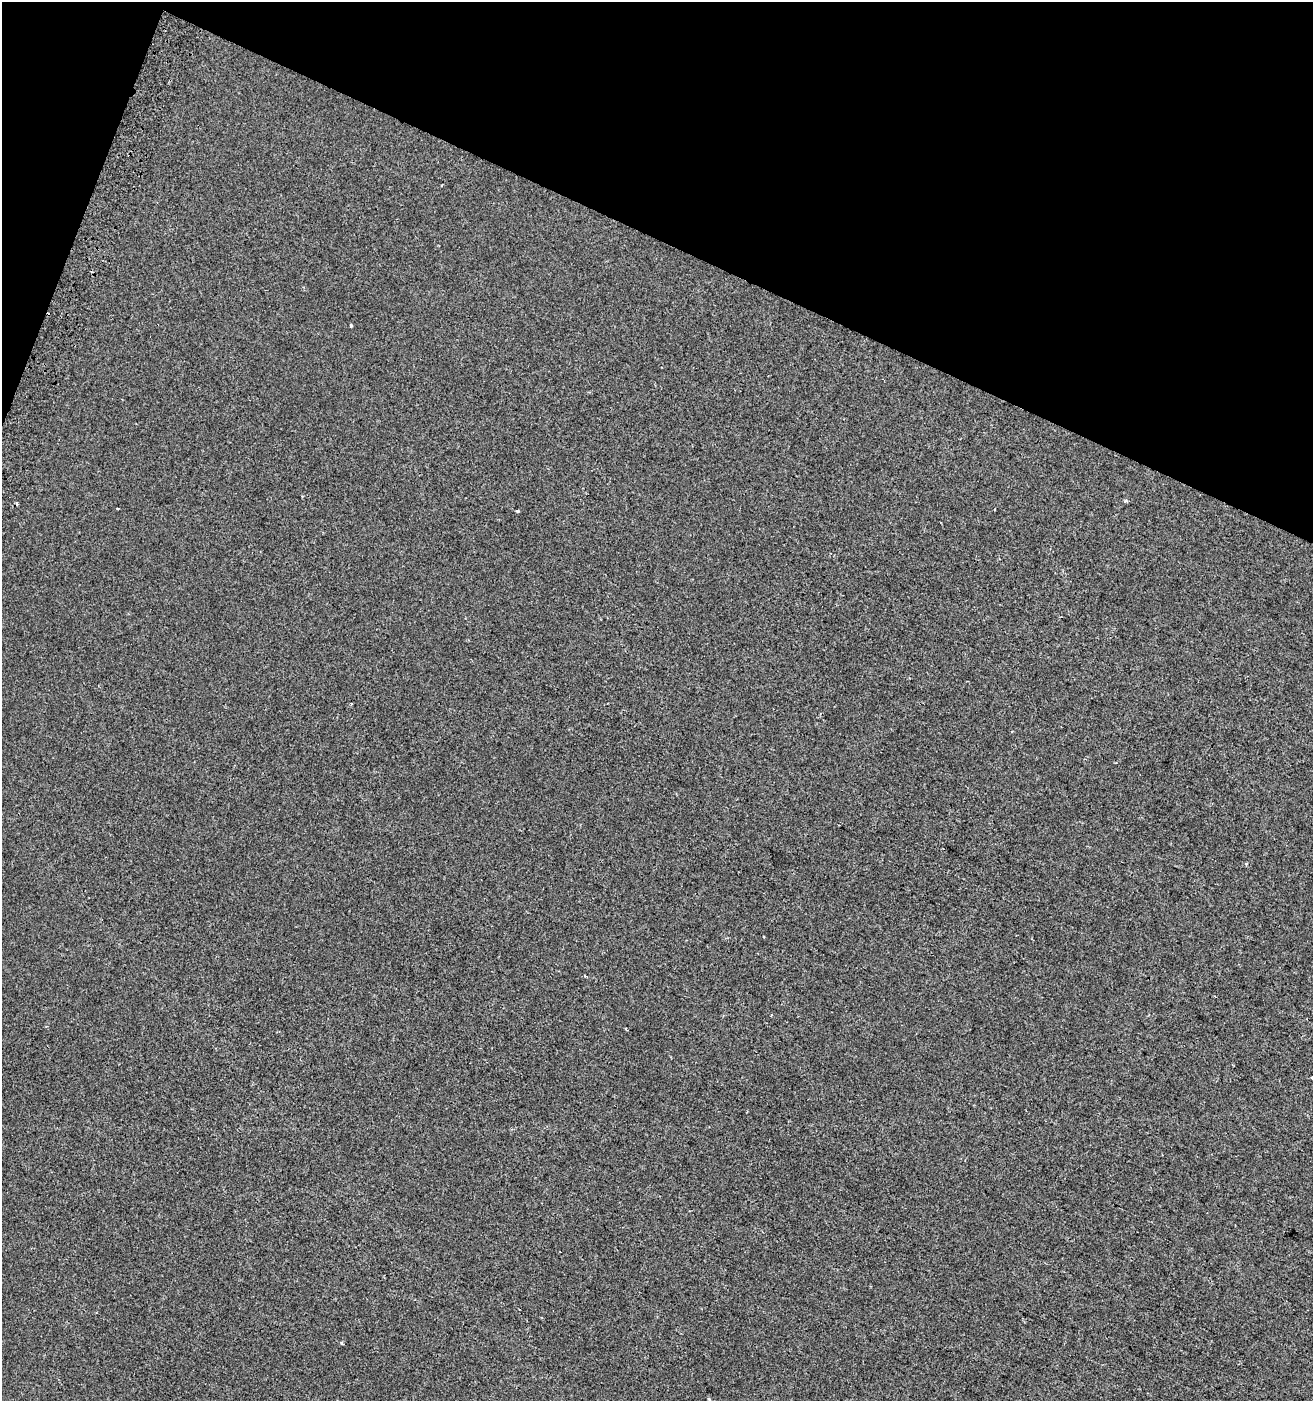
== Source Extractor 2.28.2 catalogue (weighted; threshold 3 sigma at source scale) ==
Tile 2 of 4 x 4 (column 2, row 1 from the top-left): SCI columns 1624-2934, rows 4214-5612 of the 5803 x 5637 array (HDU 1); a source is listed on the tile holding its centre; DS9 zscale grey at full resolution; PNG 1315 x 1403 px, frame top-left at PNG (2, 2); no overlay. Shown black and unused: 19% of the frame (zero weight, under 2 of 3 exposures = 2% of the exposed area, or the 3 px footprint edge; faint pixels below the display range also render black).
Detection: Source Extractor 2.28.2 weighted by HDU 2 'WHT'; one run over the whole footprint, this tile lists its part. Background -5.00e-04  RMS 0.0035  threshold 0.0157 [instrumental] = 3 sigma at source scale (4.5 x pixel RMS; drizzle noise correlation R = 1.50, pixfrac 1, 0.0396/0.0396 arcsec/px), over >= 5 px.
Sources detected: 10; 1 cosmic-ray / hot-pixel residue — not listed; the other 9 listed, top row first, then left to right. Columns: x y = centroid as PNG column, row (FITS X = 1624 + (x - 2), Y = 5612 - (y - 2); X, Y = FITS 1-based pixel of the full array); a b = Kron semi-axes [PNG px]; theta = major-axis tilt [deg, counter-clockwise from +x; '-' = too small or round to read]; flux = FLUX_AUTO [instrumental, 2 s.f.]
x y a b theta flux
351 325 3 3 - 0.39
302 496 3 2 - 0.28
1125 501 4 4 - 0.49
117 508 3 2 - 0.48
518 511 3 3 - 0.46
1246 864 4 4 - 0.46
585 976 3 3 - 0.5
342 1343 5 2 - 0.34
709 1399 3 3 - 0.42